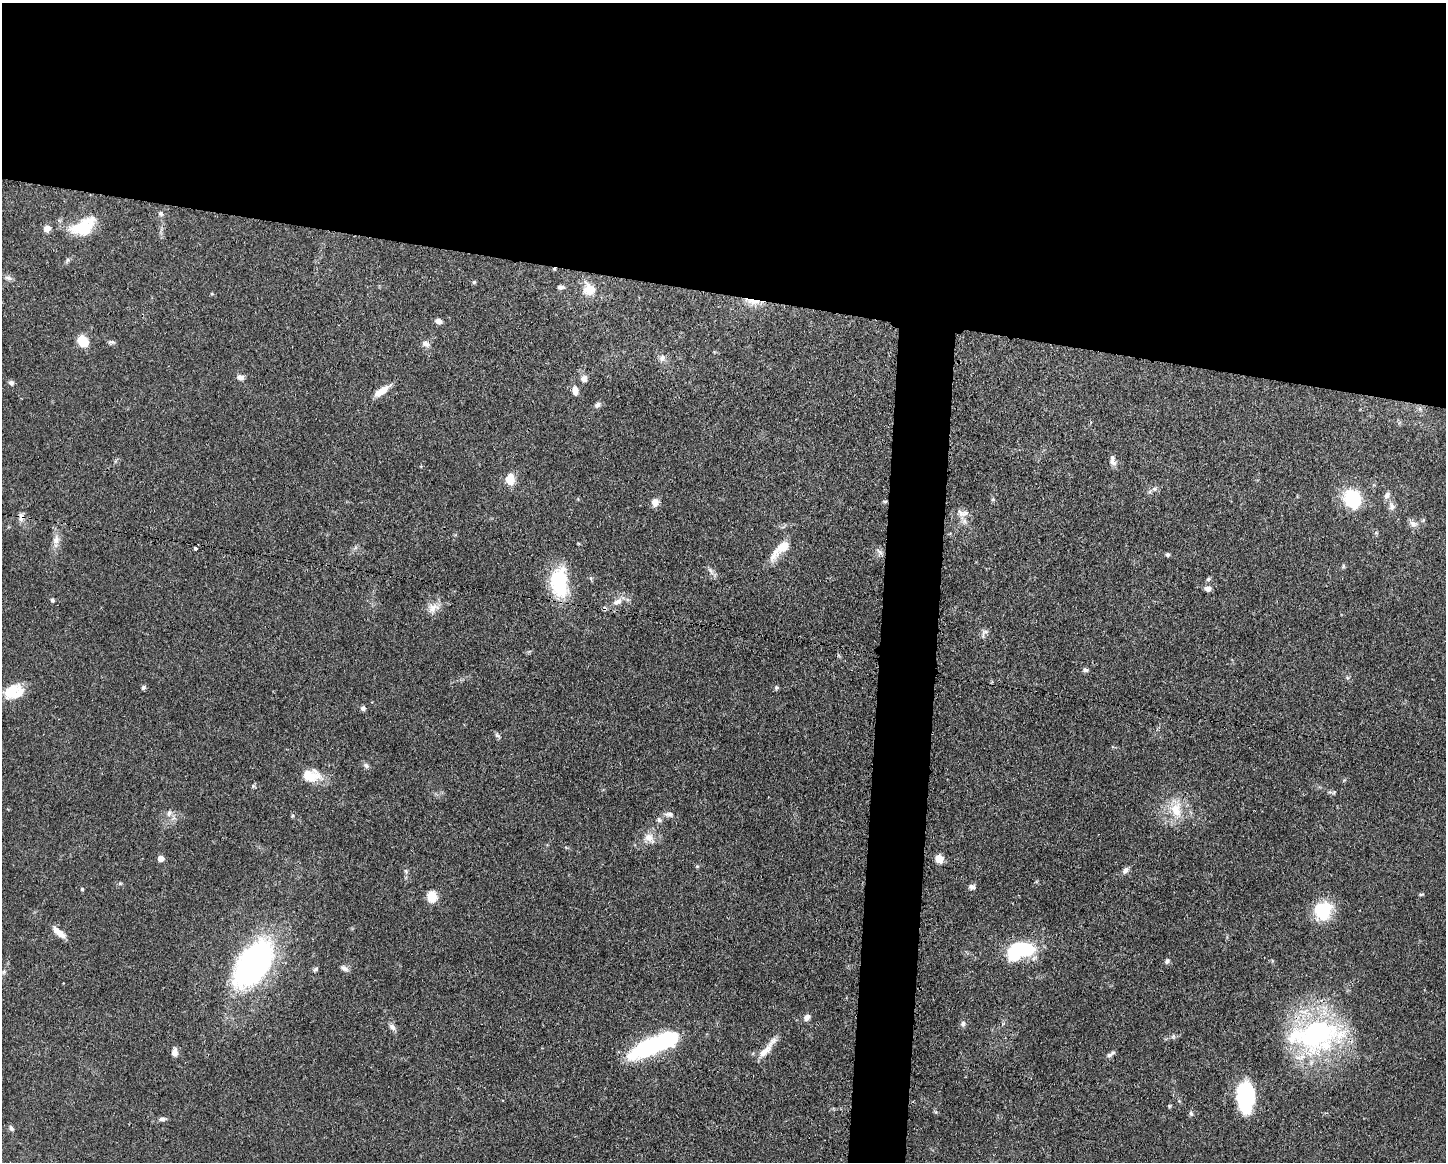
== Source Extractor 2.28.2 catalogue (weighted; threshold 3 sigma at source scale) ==
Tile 2 of 3 x 4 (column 2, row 1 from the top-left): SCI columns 1558-3001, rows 3484-4643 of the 4671 x 4645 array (HDU 1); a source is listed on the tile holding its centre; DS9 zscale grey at full resolution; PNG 1448 x 1164 px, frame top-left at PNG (2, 3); no overlay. Shown black and unused: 28% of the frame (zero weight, under 3 of 4 exposures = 1% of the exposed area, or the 3 px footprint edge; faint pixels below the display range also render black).
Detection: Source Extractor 2.28.2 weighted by HDU 2 'WHT'; one run over the whole footprint, this tile lists its part. Background 0.0543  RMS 0.0032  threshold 0.0146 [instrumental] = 3 sigma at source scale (4.5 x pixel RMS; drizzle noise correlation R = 1.50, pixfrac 1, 0.05/0.05 arcsec/px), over >= 5 px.
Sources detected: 96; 3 inside a brighter object's white glare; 1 cosmic-ray / hot-pixel residue — not listed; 3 inside a brighter listed object's ellipse — not listed separately; the other 89 listed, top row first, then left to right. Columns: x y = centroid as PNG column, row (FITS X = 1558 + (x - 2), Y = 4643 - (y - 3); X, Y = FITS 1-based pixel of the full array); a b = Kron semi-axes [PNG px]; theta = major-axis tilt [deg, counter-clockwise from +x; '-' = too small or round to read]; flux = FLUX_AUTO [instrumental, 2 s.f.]
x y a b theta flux
161 214 7 6 - 0.75
83 227 28 17 28 12
47 229 8 7 - 1.7
67 260 7 4 71 0.55
8 278 11 5 -18 0.94
474 282 5 4 - 0.42
561 287 9 5 6 0.87
589 289 18 17 - 5
212 294 5 3 - 0.3
753 302 21 7 -8 3.6
439 321 7 5 -36 1.6
83 341 12 9 -61 6.5
111 342 9 5 7 0.69
425 343 10 8 -32 1.6
662 358 9 9 - 1.4
240 377 9 6 -7 1.3
584 379 9 8 - 1.5
11 383 7 6 - 0.81
575 390 10 6 -85 2.5
382 391 22 8 34 3.6
597 405 8 6 37 1.1
1113 462 12 7 -45 1.5
510 479 14 10 88 4.1
1154 489 6 5 - 0.68
1387 495 9 6 57 1.2
993 499 5 5 - 0.44
1352 499 26 21 -64 12
885 501 6 4 0 0.44
655 502 8 7 - 2.5
1391 506 11 7 -73 1.5
961 513 15 8 -26 2.3
21 517 13 8 85 1.7
1413 524 10 8 -39 1.5
56 540 15 9 75 2.4
783 547 19 12 36 4.3
195 549 3 3 - 9
880 552 10 5 -43 1.1
1167 554 5 5 - 0.62
1343 566 6 4 -72 0.38
710 570 7 5 -46 0.84
591 578 6 4 -71 0.47
1208 579 7 5 24 0.54
559 582 38 21 -86 18
1208 588 8 7 - 1.4
52 600 5 4 - 0.58
617 602 13 8 26 2.4
433 608 16 11 30 3.1
985 632 11 5 17 0.96
1085 670 7 5 -6 0.73
143 688 6 5 - 0.64
776 688 6 5 - 0.49
11 691 26 13 37 6.5
363 708 6 6 - 0.82
497 735 9 4 -36 0.65
366 765 9 6 -51 0.83
311 776 24 15 1 6.6
1334 792 6 4 19 0.43
1176 810 23 15 -79 7.6
169 813 10 5 72 1
669 814 13 7 -3 1.4
659 820 7 5 -68 0.7
649 838 15 10 -38 3.1
161 858 5 4 - 3
939 859 9 8 - 3.2
1125 870 10 6 42 1.2
972 887 7 6 - 1.1
82 889 4 4 - 0.36
1421 894 7 3 8 0.41
432 896 10 8 -80 6.2
1322 910 19 16 33 16
59 932 20 7 -43 2.9
1016 951 21 12 53 20
1167 961 8 5 66 0.7
253 964 48 27 57 90
344 968 10 6 -29 1.1
315 969 7 4 45 0.57
807 1017 9 6 43 1.5
963 1023 7 7 - 0.94
392 1027 10 6 -45 1.3
1315 1035 68 42 6 58
1173 1036 7 5 47 0.65
651 1046 48 16 24 36
764 1051 29 8 47 4.2
175 1052 10 6 89 1.7
1111 1054 12 4 33 0.92
1245 1095 27 15 89 35
1191 1113 7 5 -64 0.61
162 1119 9 5 1 1
11 1128 8 5 -58 0.78
Overlapping masked pixels (flux is a lower limit): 4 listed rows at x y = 753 302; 21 517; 559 582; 1315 1035